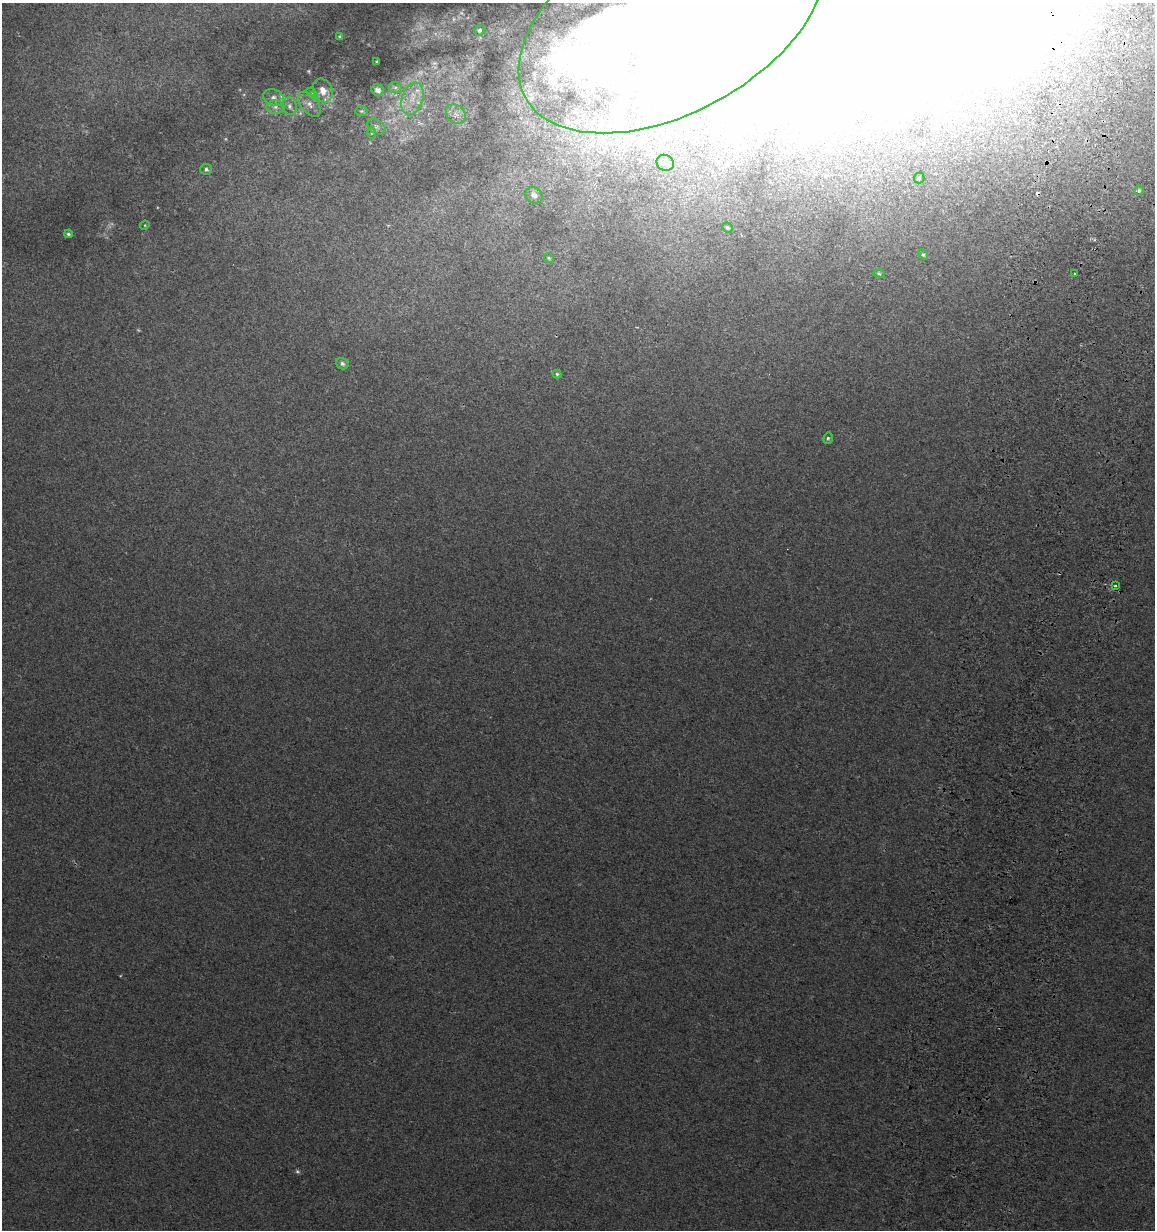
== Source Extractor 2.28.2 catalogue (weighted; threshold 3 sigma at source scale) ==
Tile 10 of 4 x 4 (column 2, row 3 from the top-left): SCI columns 1496-2648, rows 1257-2484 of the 5296 x 4961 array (HDU 1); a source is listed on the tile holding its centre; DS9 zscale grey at full resolution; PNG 1157 x 1232 px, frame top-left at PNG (2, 3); each listed source drawn as its Kron ellipse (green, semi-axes under 4 px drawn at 4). Shown black and unused: <1% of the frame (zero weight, under 2 of 3 exposures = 3% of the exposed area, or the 3 px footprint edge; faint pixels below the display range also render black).
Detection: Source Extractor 2.28.2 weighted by HDU 2 'WHT'; one run over the whole footprint, this tile lists its part. Background 0.0201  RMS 0.0076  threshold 0.0343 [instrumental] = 3 sigma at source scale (4.5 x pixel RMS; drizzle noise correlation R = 1.50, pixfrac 1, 0.0396/0.0396 arcsec/px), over >= 5 px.
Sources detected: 48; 5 too faint to see at this stretch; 5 inside a brighter object's white glare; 1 cosmic-ray / hot-pixel residue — neither listed nor drawn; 4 inside a brighter listed object's ellipse — not listed separately; the other 33 listed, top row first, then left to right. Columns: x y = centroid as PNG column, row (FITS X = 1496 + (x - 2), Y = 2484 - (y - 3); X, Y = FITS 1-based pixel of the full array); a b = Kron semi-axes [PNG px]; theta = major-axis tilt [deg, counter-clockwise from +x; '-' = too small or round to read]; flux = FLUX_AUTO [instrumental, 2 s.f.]
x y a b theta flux
672 19 166 94 28 2000
479 30 5 5 - 1.9
340 37 4 3 - 1.4
377 62 3 3 - 1.1
395 87 6 6 - 2.1
378 90 6 5 - 3.5
323 91 12 9 -66 7.4
312 93 6 4 -44 1.1
274 98 10 8 -22 4.5
412 99 17 10 72 12
310 104 14 8 -52 5
290 106 9 7 -74 3
275 107 9 6 0 3.4
361 111 6 5 - 1.3
456 114 11 8 -43 5.4
376 127 10 6 -32 2.9
372 133 5 3 - 0.84
665 163 9 8 - 5.2
206 169 5 5 - 1.7
919 178 5 5 - 1.1
1139 190 5 4 - 1.2
534 195 9 7 -37 5.2
145 225 5 3 - 0.72
727 227 5 5 - 1.4
68 234 4 4 - 1.4
923 255 5 4 - 1.1
549 258 5 4 - 0.99
879 274 6 4 -2 0.91
1075 274 3 3 - 1.1
342 364 7 5 -20 2.1
557 374 4 4 - 1.1
828 438 6 4 76 1.3
1115 586 3 3 - 0.93
Isophote crosses this tile's border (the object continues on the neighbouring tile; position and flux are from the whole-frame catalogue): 1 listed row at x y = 672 19